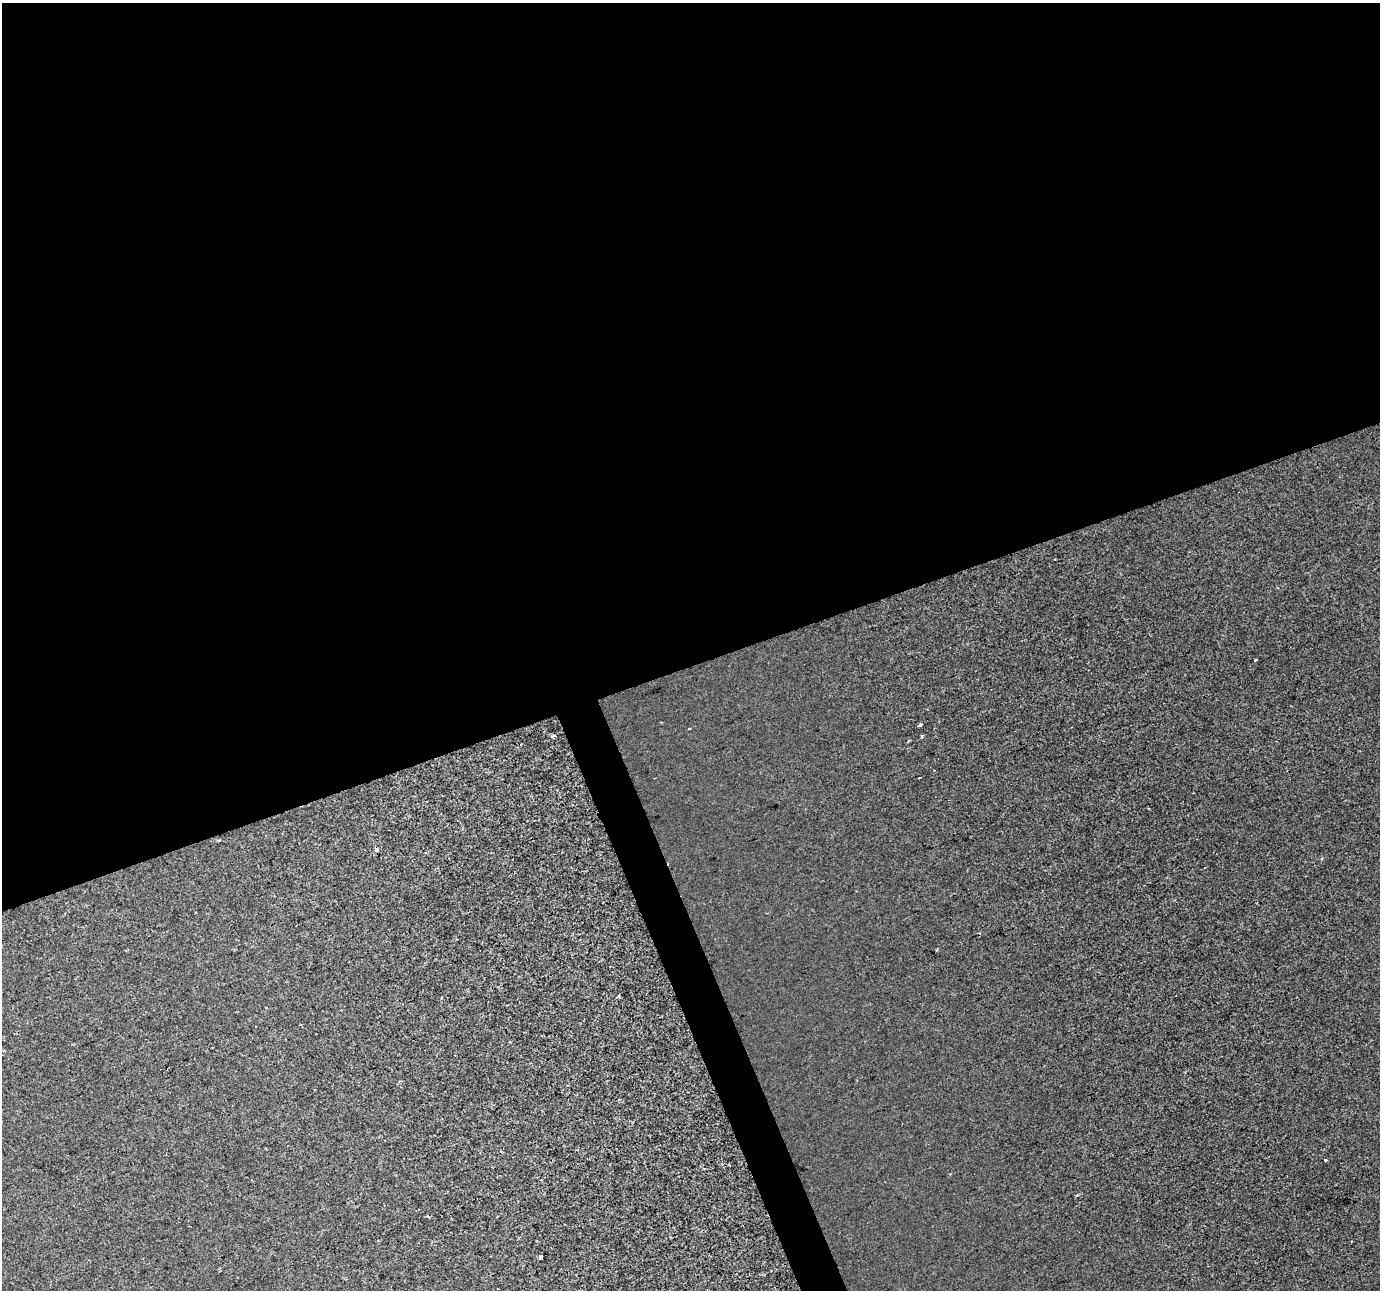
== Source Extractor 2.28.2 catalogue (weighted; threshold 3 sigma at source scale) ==
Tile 2 of 4 x 4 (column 2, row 1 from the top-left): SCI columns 1379-2756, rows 3992-5279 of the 5513 x 5354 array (HDU 1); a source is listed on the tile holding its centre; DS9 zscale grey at full resolution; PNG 1382 x 1292 px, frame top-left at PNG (2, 3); no overlay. Shown black and unused: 53% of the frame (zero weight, under 2 of 3 exposures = <1% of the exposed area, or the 3 px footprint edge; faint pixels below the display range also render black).
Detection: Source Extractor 2.28.2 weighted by HDU 2 'WHT'; one run over the whole footprint, this tile lists its part. Background 2.73e-04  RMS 0.0029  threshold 0.0131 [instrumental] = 3 sigma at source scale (4.5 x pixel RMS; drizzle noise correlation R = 1.50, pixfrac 1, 0.0396/0.0396 arcsec/px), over >= 5 px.
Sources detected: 11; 2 cosmic-ray / hot-pixel residue — not listed; the other 9 listed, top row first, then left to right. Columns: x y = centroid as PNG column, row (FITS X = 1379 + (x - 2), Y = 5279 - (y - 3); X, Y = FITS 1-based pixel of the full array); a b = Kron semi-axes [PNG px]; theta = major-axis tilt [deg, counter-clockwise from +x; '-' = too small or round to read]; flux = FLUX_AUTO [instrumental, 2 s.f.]
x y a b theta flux
1255 660 3 3 - 1.4
920 725 4 3 - 3.2
689 728 3 2 - 0.23
922 735 3 3 - 1.3
552 737 4 4 - 0.76
1148 808 2 2 - 0.26
376 849 4 4 - 1.1
1325 1160 3 3 - 0.37
540 1256 4 3 - 0.48
Overlapping masked pixels (flux is a lower limit): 1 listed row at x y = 376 849